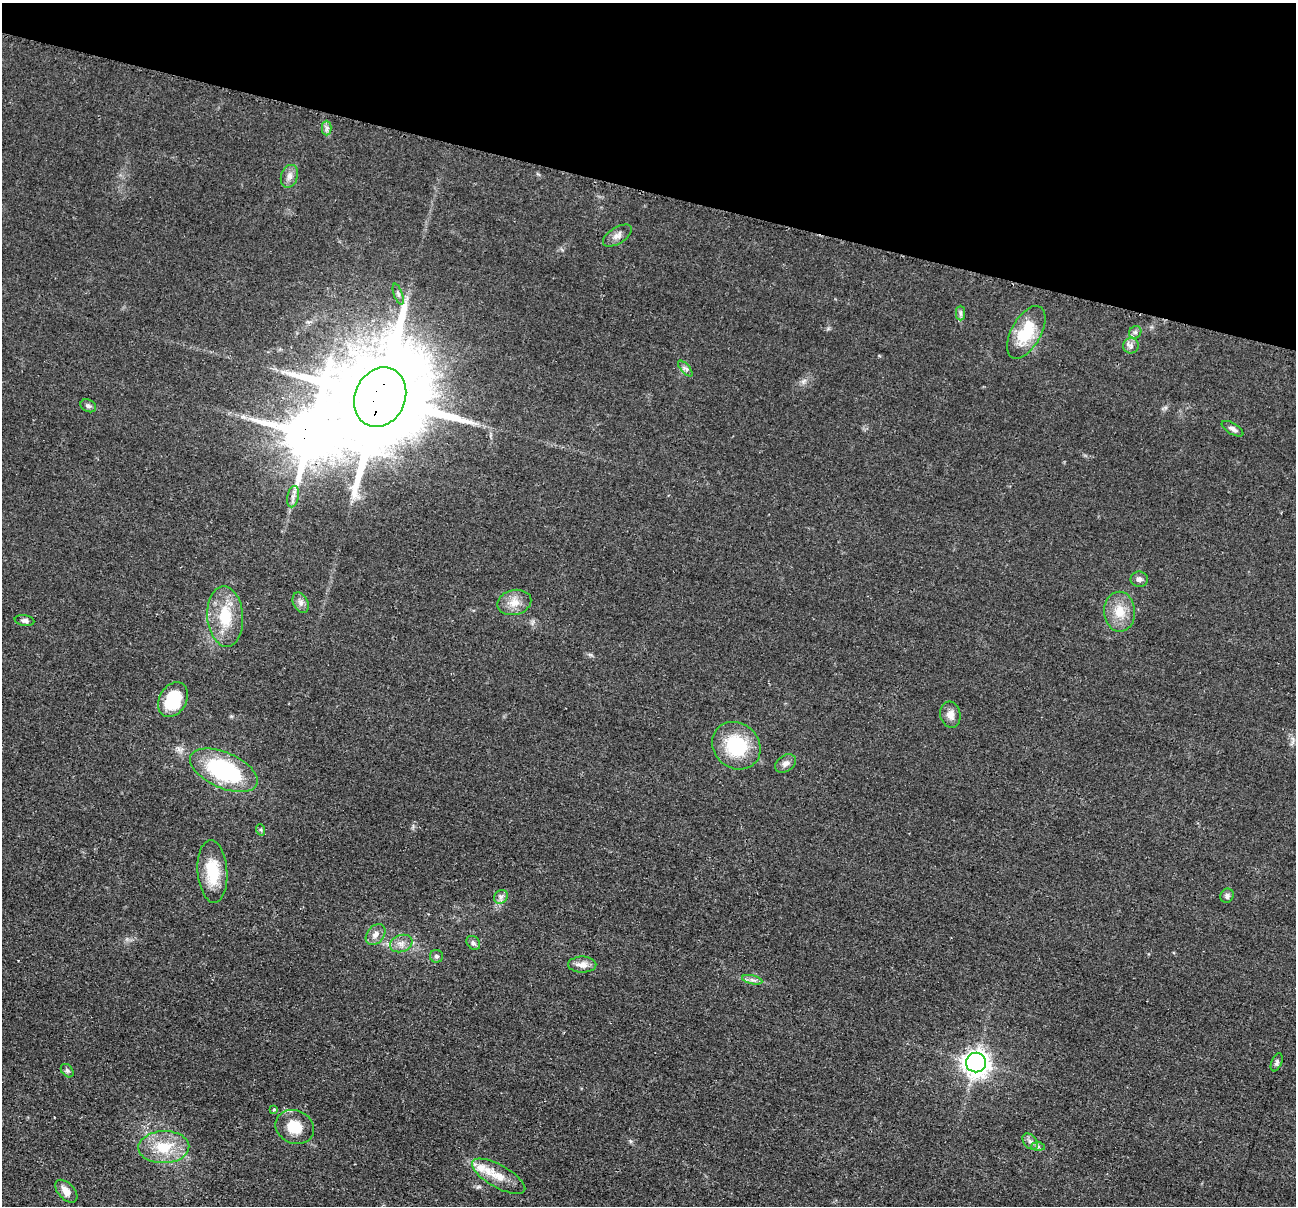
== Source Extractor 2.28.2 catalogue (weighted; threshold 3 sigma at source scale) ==
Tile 2 of 4 x 4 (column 2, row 1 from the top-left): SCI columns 1304-2597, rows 3869-5072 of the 5195 x 5211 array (HDU 1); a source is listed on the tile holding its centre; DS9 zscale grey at full resolution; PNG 1298 x 1208 px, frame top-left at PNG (2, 3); each listed source drawn as its Kron ellipse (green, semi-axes under 4 px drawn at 4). Shown black and unused: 16% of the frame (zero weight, under 2 of 3 exposures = <1% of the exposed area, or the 3 px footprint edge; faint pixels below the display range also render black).
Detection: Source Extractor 2.28.2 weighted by HDU 2 'WHT'; one run over the whole footprint, this tile lists its part. Background 0.0452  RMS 0.0086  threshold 0.0386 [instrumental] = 3 sigma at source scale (4.5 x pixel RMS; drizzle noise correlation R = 1.50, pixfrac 1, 0.05/0.05 arcsec/px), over >= 5 px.
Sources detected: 46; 1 inside a brighter object's white glare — neither listed nor drawn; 1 inside a brighter listed object's ellipse — not listed separately; the other 44 listed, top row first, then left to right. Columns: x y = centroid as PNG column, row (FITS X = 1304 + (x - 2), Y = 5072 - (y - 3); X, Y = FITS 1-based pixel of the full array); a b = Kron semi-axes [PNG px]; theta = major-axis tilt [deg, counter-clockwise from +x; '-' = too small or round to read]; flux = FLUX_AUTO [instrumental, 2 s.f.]
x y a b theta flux
327 128 7 5 90 2.3
289 176 12 8 71 5
617 236 16 8 32 5
398 294 11 4 -71 2
961 313 7 4 -89 1.9
1026 332 29 14 61 35
1135 332 7 5 43 2.3
1131 346 8 7 - 3.4
685 369 10 4 -49 2.6
380 397 31 25 65 20000
88 406 8 6 -27 2.2
1232 429 12 5 -31 3.4
293 497 11 5 79 3.6
1139 579 8 7 - 3.2
514 602 17 12 14 10
301 603 11 7 -63 4
1120 612 20 15 -88 17
225 617 30 18 -86 32
24 620 10 5 -9 2.4
173 700 18 13 60 41
950 715 13 10 -75 6.8
736 746 25 22 -40 48
785 763 11 8 35 4.2
224 770 36 18 -24 98
261 830 6 4 -71 1.1
212 871 31 15 -86 29
1227 896 7 6 - 2.7
501 897 7 6 - 2.9
375 935 12 8 51 5.5
473 943 8 6 -45 2.5
401 944 11 8 20 5.7
436 956 6 6 - 2.2
582 965 14 8 0 6.8
752 980 10 4 -13 2.9
1277 1062 9 5 67 2
976 1063 10 10 - 640
67 1071 7 5 -49 1.9
274 1110 3 3 - 1.9
295 1127 20 16 -25 20
1030 1142 9 6 -47 3.1
164 1147 25 16 2 27
1038 1147 7 4 -1 1.6
499 1176 30 11 -29 16
66 1191 14 8 -46 7.5
Overlapping masked pixels (flux is a lower limit): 1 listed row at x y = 380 397